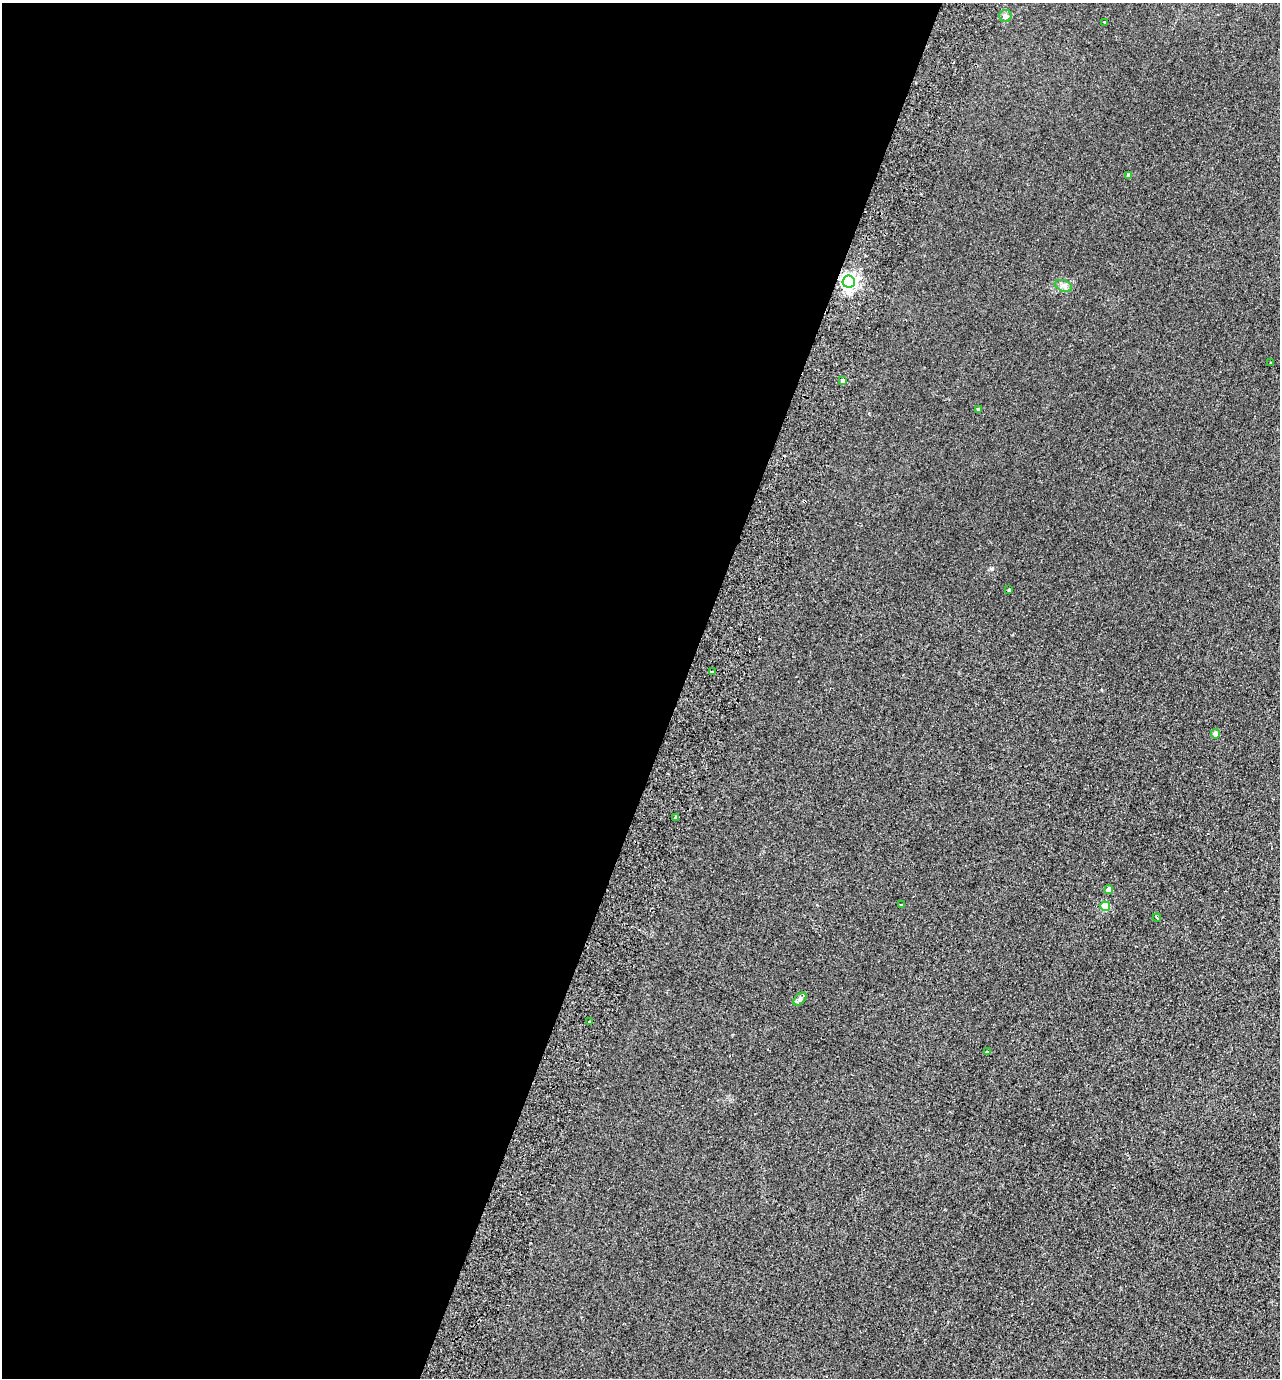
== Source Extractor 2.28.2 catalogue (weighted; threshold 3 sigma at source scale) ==
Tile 5 of 4 x 4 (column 1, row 2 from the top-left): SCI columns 195-1472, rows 2780-4155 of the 5630 x 5558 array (HDU 1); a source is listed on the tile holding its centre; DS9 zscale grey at full resolution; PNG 1282 x 1380 px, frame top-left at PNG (2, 3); each listed source drawn as its Kron ellipse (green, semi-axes under 4 px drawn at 4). Shown black and unused: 53% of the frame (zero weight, under 2 of 3 exposures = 3% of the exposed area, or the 3 px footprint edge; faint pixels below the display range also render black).
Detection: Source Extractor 2.28.2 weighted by HDU 2 'WHT'; one run over the whole footprint, this tile lists its part. Background 0.116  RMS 0.012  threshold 0.0549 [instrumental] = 3 sigma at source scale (4.5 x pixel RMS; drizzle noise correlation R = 1.50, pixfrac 1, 0.05/0.05 arcsec/px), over >= 5 px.
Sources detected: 20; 1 cosmic-ray / hot-pixel residue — neither listed nor drawn; the other 19 listed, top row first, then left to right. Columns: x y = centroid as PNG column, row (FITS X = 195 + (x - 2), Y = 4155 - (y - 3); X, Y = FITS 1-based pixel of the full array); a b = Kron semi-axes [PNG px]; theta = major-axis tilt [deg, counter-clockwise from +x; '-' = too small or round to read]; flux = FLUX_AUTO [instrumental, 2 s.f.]
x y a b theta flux
1005 16 6 6 - 5.1
1105 22 3 2 - 2
1129 176 4 4 - 4.5
849 282 6 6 - 410
1063 286 9 5 -19 4
1271 363 3 2 - 1.1
842 380 3 3 - 1.7
978 409 4 3 - 1.5
1009 590 3 3 - 1.3
712 672 4 3 - 6.8
1215 734 4 4 - 7.1
675 817 3 3 - 2.6
1109 890 4 4 - 8.5
901 905 4 3 - 1.1
1105 906 5 5 - 36
1157 918 4 3 - 1.1
800 999 8 4 45 3
589 1022 3 2 - 1.5
987 1051 4 3 - 1.2
Unlisted compact peaks at least as high as the median listed source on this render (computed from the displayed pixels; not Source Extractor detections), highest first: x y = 992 569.